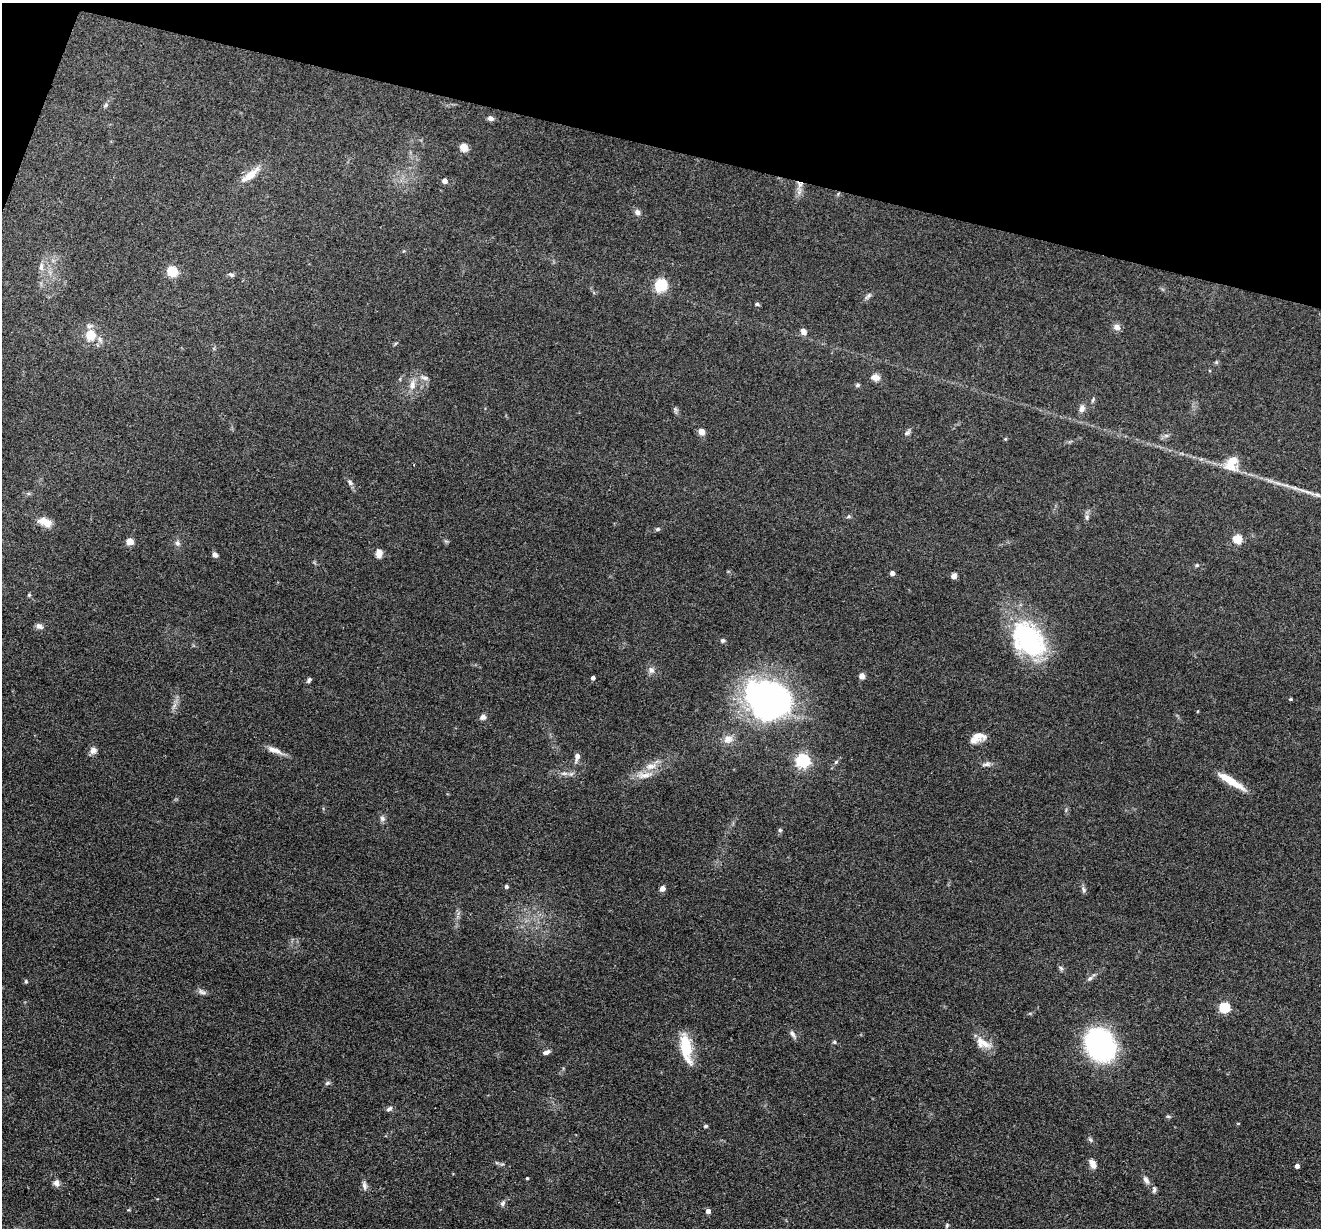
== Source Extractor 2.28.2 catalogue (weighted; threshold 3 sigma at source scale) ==
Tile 2 of 4 x 4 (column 2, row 1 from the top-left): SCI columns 1320-2638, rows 3810-5035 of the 5276 x 5292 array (HDU 1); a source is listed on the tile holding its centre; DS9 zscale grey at full resolution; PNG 1323 x 1230 px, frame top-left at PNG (2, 3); no overlay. Shown black and unused: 12% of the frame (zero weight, under 3 of 4 exposures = <1% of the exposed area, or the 3 px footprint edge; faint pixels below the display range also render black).
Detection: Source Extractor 2.28.2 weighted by HDU 2 'WHT'; one run over the whole footprint, this tile lists its part. Background 0.0803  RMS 0.0062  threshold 0.028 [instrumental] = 3 sigma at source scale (4.5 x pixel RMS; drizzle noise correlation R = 1.50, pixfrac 1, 0.05/0.05 arcsec/px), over >= 5 px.
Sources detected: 105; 1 long thin detection or spike segment (spike, bleed or trail) — not listed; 5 inside a brighter listed object's ellipse — not listed separately; the other 99 listed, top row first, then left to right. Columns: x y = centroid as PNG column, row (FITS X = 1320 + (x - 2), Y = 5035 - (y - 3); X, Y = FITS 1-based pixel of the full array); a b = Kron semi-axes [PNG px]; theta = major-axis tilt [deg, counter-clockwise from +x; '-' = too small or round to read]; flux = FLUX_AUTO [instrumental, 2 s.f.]
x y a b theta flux
105 105 7 5 24 1.2
490 118 7 6 - 2.2
463 147 5 5 - 18
250 175 32 9 38 10
444 181 5 4 - 3.9
800 184 9 8 - 3.4
838 194 6 4 57 0.81
637 212 8 7 - 2.3
41 267 12 6 86 2.7
172 271 5 5 - 43
231 275 9 5 -25 1.3
661 285 11 10 - 20
868 296 13 5 48 1.7
757 304 6 4 -2 1.1
1117 327 9 8 - 3.4
803 331 8 7 - 2.9
91 335 15 14 - 11
1216 362 6 4 -46 0.82
875 377 9 7 -13 4.7
424 378 13 5 -15 2.6
412 385 15 9 82 5.4
857 385 6 5 - 1.1
1093 400 8 4 71 1.1
1082 408 9 7 78 3.3
675 409 7 5 -79 1.3
701 432 5 4 - 10
907 433 10 6 36 1.7
1166 436 7 4 -1 1.3
1005 439 6 3 71 0.59
1232 460 20 14 31 9.5
350 482 10 6 -47 2
28 493 7 4 -19 0.97
848 517 6 4 20 0.88
1087 517 7 6 - 1.6
45 522 17 9 -21 7.6
657 529 7 4 26 1.1
1237 539 5 5 - 30
130 541 5 5 - 14
177 543 9 7 -79 2
379 553 9 7 83 4.1
215 555 7 5 -49 2.2
1197 565 5 4 - 0.83
892 573 4 4 - 3.4
954 576 6 5 - 2.9
29 595 5 5 - 0.76
39 626 9 7 -28 2.5
1028 639 48 31 -51 78
722 640 5 5 - 1.3
651 670 8 8 - 2.7
861 676 4 4 - 6.9
593 678 4 3 - 1.9
309 680 7 4 52 1.3
768 699 46 37 -16 200
1291 699 5 3 - 0.59
174 706 11 4 57 2
1198 711 5 3 - 0.45
483 717 8 7 - 2.1
978 735 20 9 -18 4.9
728 739 12 11 - 5.1
93 750 9 9 - 3.1
274 750 23 7 -21 5.3
577 757 11 6 76 3.2
802 760 6 6 - 130
836 762 6 5 - 1.1
986 764 13 6 9 2.3
564 773 9 4 8 2
644 775 24 9 6 7.2
1232 782 34 8 -30 13
382 818 8 7 - 1.9
780 830 5 5 - 1.1
506 886 4 4 - 1.4
662 888 4 4 - 5.5
1084 890 9 5 -70 1.5
1061 968 6 6 - 1.3
1090 978 8 6 44 1.9
26 981 5 4 - 0.79
202 992 12 6 -23 2.1
1224 1007 5 5 - 47
792 1034 12 6 -56 2.3
834 1042 5 5 - 0.89
983 1043 23 11 -25 8
1100 1045 27 22 -57 120
686 1046 26 12 -81 22
546 1052 8 4 20 2.6
327 1083 7 5 21 1.2
389 1109 9 5 32 1.6
1168 1116 6 4 0 0.89
705 1126 5 4 - 1
1090 1140 7 5 -24 1.2
1092 1164 11 7 -64 3.8
1297 1166 4 4 - 2.4
527 1178 3 3 - 0.71
1146 1180 11 6 -60 2.7
56 1183 9 7 -75 2.7
364 1186 14 6 -78 2.5
1154 1190 9 5 84 1.4
503 1203 8 5 61 1.7
708 1211 4 4 - 2.9
947 1225 7 4 72 0.94
Overlapping masked pixels (flux is a lower limit): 2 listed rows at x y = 800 184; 838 194